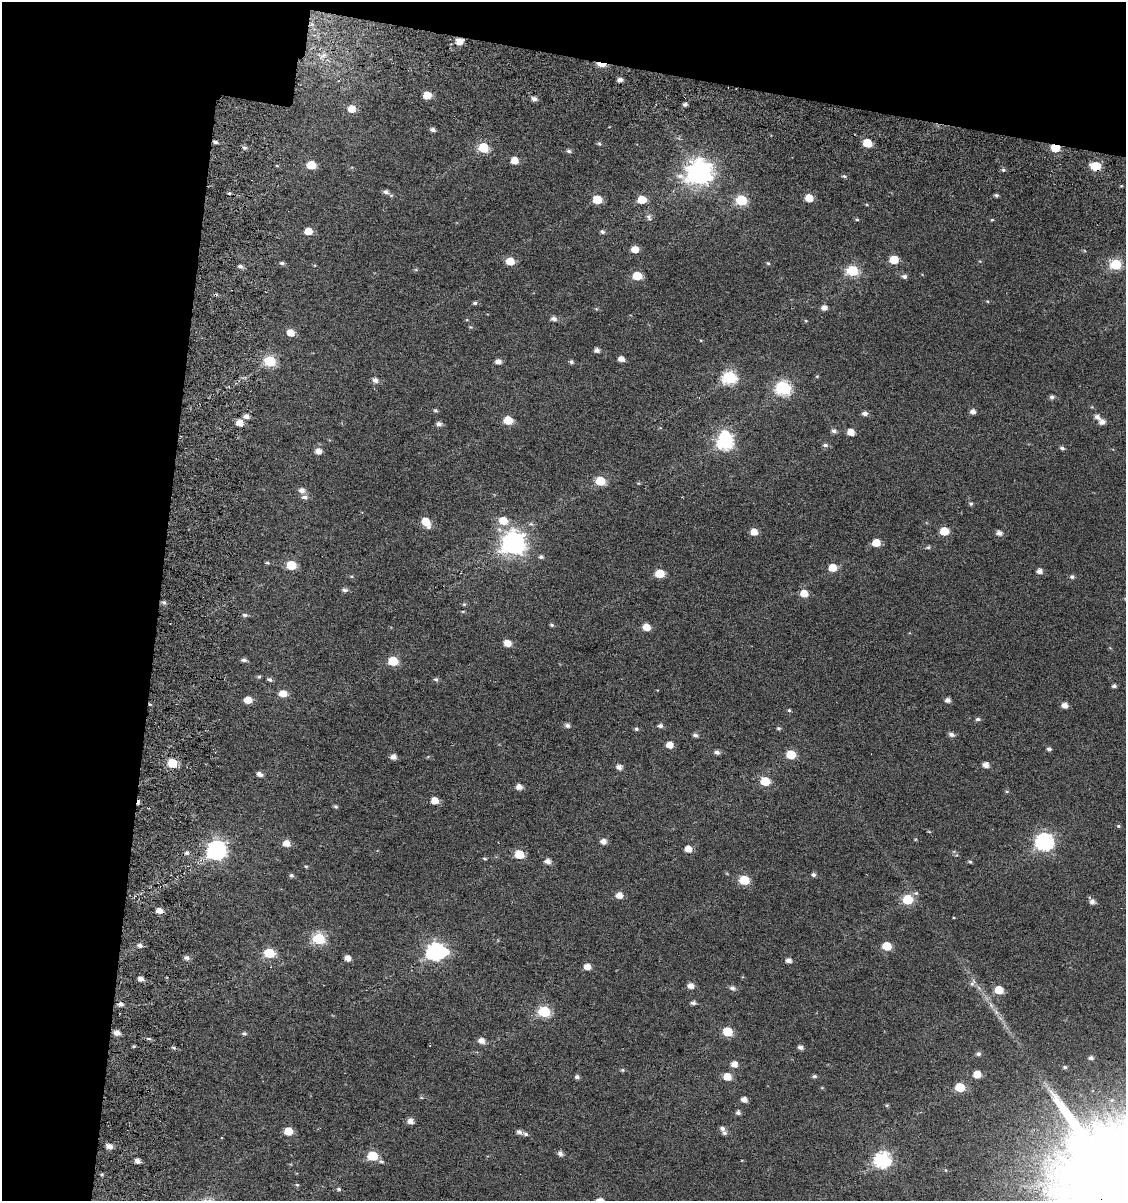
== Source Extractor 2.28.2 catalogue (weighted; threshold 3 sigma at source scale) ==
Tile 1 of 2 x 2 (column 1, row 1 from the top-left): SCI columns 245-1368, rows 1309-2507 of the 2705 x 2632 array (HDU 1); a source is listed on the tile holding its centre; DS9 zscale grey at full resolution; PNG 1128 x 1203 px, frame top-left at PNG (2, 2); no overlay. Shown black and unused: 20% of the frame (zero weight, under 6 of 11 exposures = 16% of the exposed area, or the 3 px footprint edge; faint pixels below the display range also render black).
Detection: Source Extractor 2.28.2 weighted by HDU 2 'WHT'; one run over the whole footprint, this tile lists its part. Background 0.044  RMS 0.025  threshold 0.102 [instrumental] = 3 sigma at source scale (4.09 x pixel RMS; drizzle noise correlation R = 1.36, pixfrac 0.8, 0.0396/0.0396 arcsec/px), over >= 5 px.
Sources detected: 210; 1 inside a brighter object's white glare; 6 cosmic-ray / hot-pixel residue — not listed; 1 inside a brighter listed object's ellipse — not listed separately; the other 202 listed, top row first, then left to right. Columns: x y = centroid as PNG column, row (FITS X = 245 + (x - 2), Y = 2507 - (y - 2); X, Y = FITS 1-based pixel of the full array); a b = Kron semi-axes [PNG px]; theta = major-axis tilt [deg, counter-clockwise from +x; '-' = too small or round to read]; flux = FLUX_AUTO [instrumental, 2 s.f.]
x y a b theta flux
459 41 7 7 - 24
323 55 8 5 45 8.5
601 64 9 4 -8 50
620 80 5 5 - 9
427 95 6 5 - 38
534 99 6 5 - 8.8
685 104 5 4 - 5.9
352 109 6 6 - 33
433 130 6 4 -10 7.8
867 143 6 5 - 70
599 144 6 4 -65 3.7
244 148 6 5 - 5.4
484 148 6 5 - 120
1055 148 5 5 - 78
569 151 6 4 -3 5.6
515 160 6 5 - 29
311 165 6 5 - 57
1096 166 6 5 - 90
1003 170 5 4 - 4
699 173 9 8 - 2300
844 176 6 5 - 4
386 192 8 6 -3 7.8
229 193 4 4 - 2.8
996 195 5 4 - 4.2
809 198 5 5 - 36
597 199 6 5 - 72
642 200 6 6 - 38
742 200 6 6 - 150
649 217 11 7 -62 7.7
857 220 5 3 - 2.7
992 220 5 3 - 2
308 231 6 5 - 29
602 232 6 5 - 5.3
635 249 6 5 - 29
894 260 6 5 - 61
510 261 5 5 - 46
282 263 6 4 -14 4.6
768 263 5 4 - 2.8
1116 264 6 6 - 150
240 266 6 5 - 6.1
852 271 6 6 - 180
637 276 6 5 - 66
904 276 6 5 - 7.9
475 303 5 4 - 4.3
824 308 5 5 - 13
554 318 6 5 - 9.3
806 321 5 3 - 2
291 333 6 5 - 27
597 350 5 4 - 9.5
621 359 5 4 - 15
270 361 6 6 - 180
498 362 6 5 - 14
571 362 5 5 - 4.9
817 376 5 4 - 2.3
730 377 7 6 - 280
375 380 6 5 - 10
784 388 9 7 -30 340
1052 397 5 5 - 6.2
435 410 6 4 -2 3.5
973 411 5 5 - 11
865 413 6 5 - 9.5
246 416 6 5 - 11
1097 417 6 5 - 12
508 420 6 5 - 60
1102 422 6 5 - 13
240 423 6 5 - 26
439 424 6 5 - 8
834 431 6 5 - 6.9
851 432 5 5 - 26
725 442 7 7 - 410
825 445 7 5 -1 6.2
1062 448 5 4 - 5.2
318 451 6 5 - 18
600 481 6 5 - 88
302 490 7 6 - 12
304 497 8 6 -12 8.7
971 504 5 5 - 4
503 521 7 6 - 41
426 522 9 6 -53 44
944 531 6 6 - 47
754 532 5 5 - 25
999 533 6 5 - 12
513 543 9 8 - 1700
876 543 5 5 - 47
928 547 5 4 - 3.5
541 557 6 5 - 4.7
267 563 6 4 -19 2.9
291 565 6 6 - 65
833 568 6 5 - 37
1039 571 6 5 - 10
660 573 6 5 - 64
1072 577 5 5 - 5.5
345 590 9 5 -1 5.9
804 593 6 5 - 33
164 602 6 5 - 4.6
464 604 5 5 - 3
463 611 5 3 - 2.2
245 615 6 5 - 5.3
552 625 6 4 -17 3.5
646 627 5 5 - 34
507 643 6 5 - 26
244 660 6 5 - 6.4
393 661 7 6 - 74
259 677 5 5 - 3.2
269 679 7 5 -30 5.3
436 679 6 6 - 4.7
1114 686 5 4 - 5.5
283 693 6 5 - 30
248 700 6 5 - 29
948 700 5 5 - 9.3
1064 705 5 5 - 16
789 710 5 4 - 2.9
978 719 5 5 - 6
567 725 6 5 - 8.3
660 726 6 5 - 6.4
779 728 5 5 - 3.6
636 729 5 5 - 4.4
951 734 7 5 -18 8.3
695 735 5 5 - 6.9
670 745 5 5 - 24
1049 749 5 4 - 5.3
717 752 5 5 - 7.7
791 755 6 5 - 86
393 757 6 5 - 13
172 763 6 6 - 75
986 765 5 5 - 15
619 767 6 5 - 11
260 774 6 5 - 10
765 781 6 5 - 77
519 787 5 5 - 16
1007 791 5 3 - 2.4
435 801 5 5 - 30
336 807 5 5 - 3.7
1118 826 5 4 - 2.7
929 832 5 3 - 2
603 841 6 5 - 15
1045 842 7 7 - 650
286 843 6 5 - 24
688 849 6 5 - 22
217 850 8 7 - 930
519 854 6 5 - 74
485 858 6 3 -9 2.6
548 861 6 5 - 14
970 862 5 4 - 2.8
306 866 5 3 - 2.5
291 875 5 5 - 4.9
813 875 5 4 - 5.7
744 880 6 5 - 87
619 895 6 5 - 21
908 900 6 6 - 130
1092 902 6 6 - 9.4
159 910 6 5 - 16
319 939 6 6 - 200
140 945 6 5 - 7
887 946 6 5 - 60
436 952 7 7 - 660
445 952 9 8 - 32
269 953 6 5 - 120
187 957 6 5 - 7.6
347 958 6 5 - 15
788 960 5 4 - 12
587 967 5 5 - 22
141 979 6 5 - 10
972 983 13 5 61 7.2
691 986 6 5 - 17
732 988 7 6 - 7.3
999 990 6 5 - 64
693 1003 5 5 - 6.4
991 1005 8 5 -46 7
545 1012 6 6 - 200
117 1032 7 6 - 12
728 1032 6 5 - 99
244 1033 6 5 - 4.6
149 1039 7 3 -1 4.1
482 1041 6 5 - 16
173 1047 5 3 - 3.5
801 1047 6 5 - 8.2
978 1054 6 5 - 5.8
1091 1058 5 4 - 6.5
734 1064 6 6 - 19
1065 1067 5 4 - 3.5
622 1070 5 5 - 3.1
977 1074 5 5 - 34
814 1076 5 5 - 4.3
577 1077 5 4 - 6.9
727 1077 6 5 - 35
960 1087 6 5 - 78
744 1099 5 4 - 14
887 1105 5 4 - 2.7
738 1113 5 5 - 6.9
410 1121 6 5 - 14
722 1128 7 6 - 8.1
288 1131 5 5 - 49
519 1132 6 5 - 8.9
526 1134 6 5 - 5.2
109 1146 6 5 - 15
560 1153 6 5 - 8.4
373 1156 6 5 - 110
883 1160 7 7 - 520
137 1161 5 4 - 12
297 1185 5 5 - 2.8
339 1189 6 4 -4 3.6
Overlapping masked pixels (flux is a lower limit): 5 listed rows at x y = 459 41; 601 64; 1055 148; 1096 166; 159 910